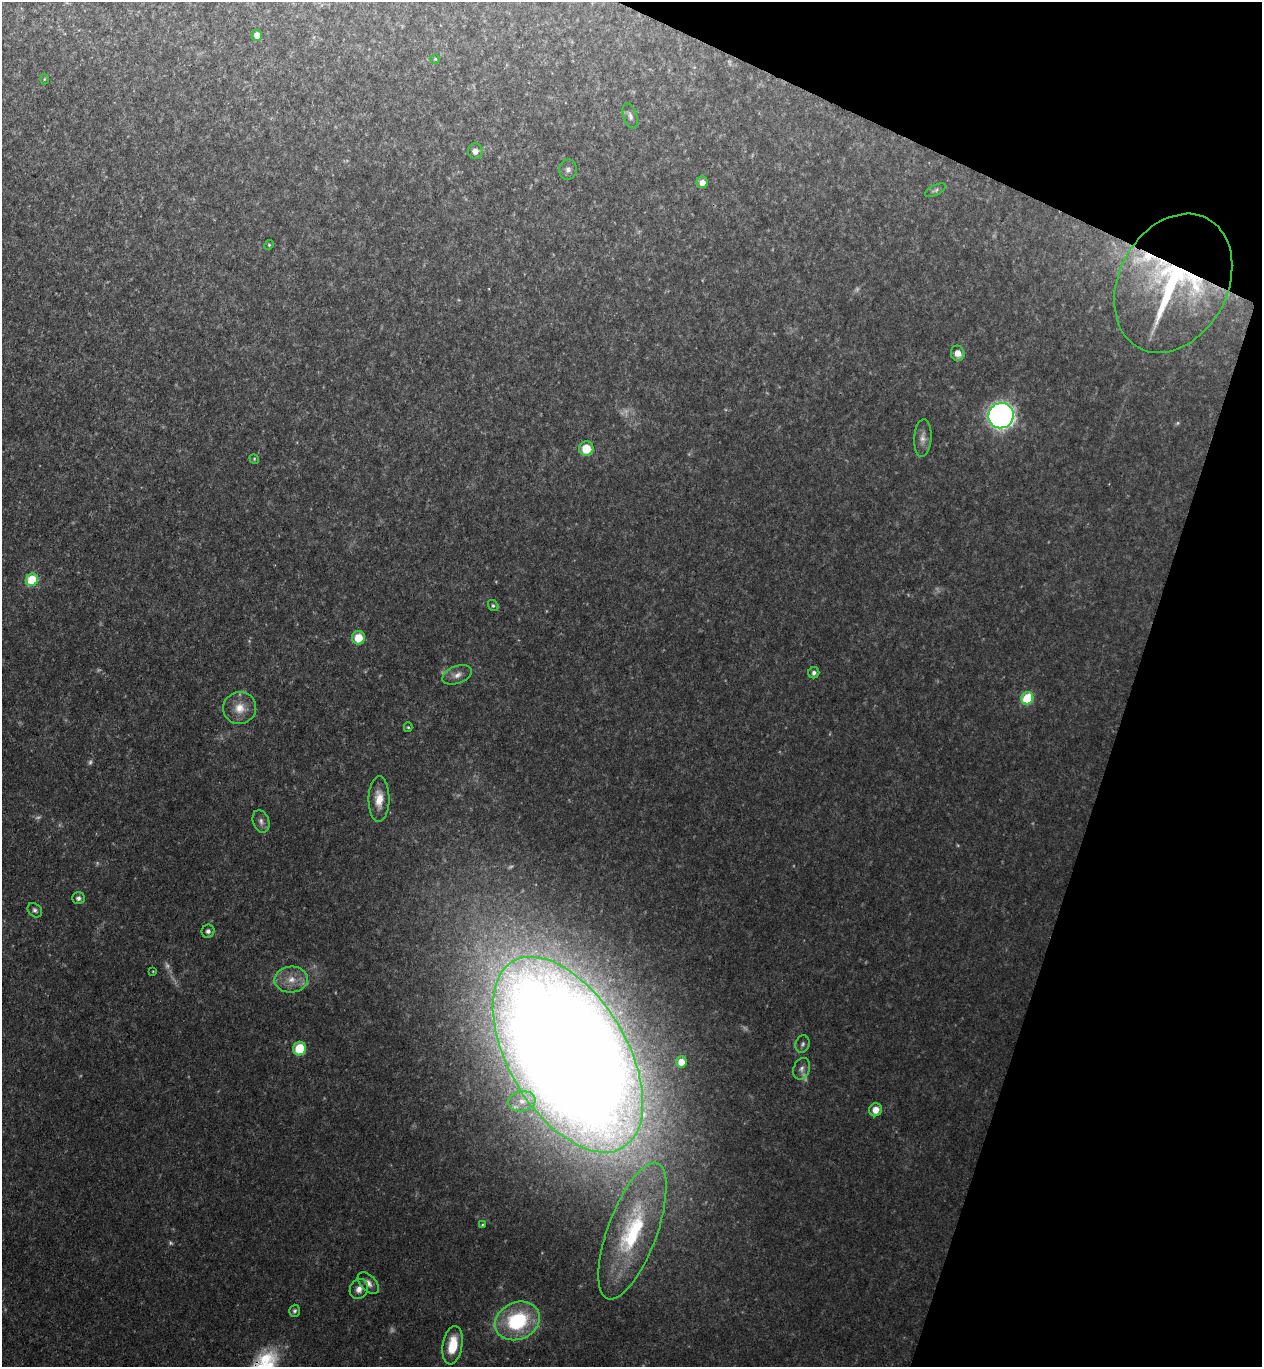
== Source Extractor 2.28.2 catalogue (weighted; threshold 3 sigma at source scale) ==
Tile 8 of 4 x 4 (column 4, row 2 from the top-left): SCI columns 3970-5229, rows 2753-4117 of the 5551 x 5506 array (HDU 1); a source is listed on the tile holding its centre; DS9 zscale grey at full resolution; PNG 1264 x 1369 px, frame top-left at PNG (2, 2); each listed source drawn as its Kron ellipse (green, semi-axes under 4 px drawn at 4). Shown black and unused: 17% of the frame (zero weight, under 3 of 4 exposures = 5% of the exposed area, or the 3 px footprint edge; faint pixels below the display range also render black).
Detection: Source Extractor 2.28.2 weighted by HDU 2 'WHT'; one run over the whole footprint, this tile lists its part. Background 0.106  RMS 0.0082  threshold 0.0369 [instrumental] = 3 sigma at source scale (4.5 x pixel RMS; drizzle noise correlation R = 1.50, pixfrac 1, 0.05/0.05 arcsec/px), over >= 5 px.
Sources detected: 63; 18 too faint to see at this stretch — neither listed nor drawn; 1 inside a brighter listed object's ellipse — not listed separately; the other 44 listed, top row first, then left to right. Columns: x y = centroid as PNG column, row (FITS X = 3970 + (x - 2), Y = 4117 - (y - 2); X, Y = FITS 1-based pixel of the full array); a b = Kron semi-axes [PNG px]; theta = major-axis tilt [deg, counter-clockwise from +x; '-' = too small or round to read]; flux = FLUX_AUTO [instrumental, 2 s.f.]
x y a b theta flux
257 35 5 5 - 5.2
435 59 4 4 - 0.86
44 79 5 3 - 0.76
630 116 13 6 -71 3.4
475 151 7 7 - 5
568 170 10 9 - 3.4
702 182 6 5 - 6.2
935 190 11 5 26 2
269 245 5 4 - 1
1173 283 73 54 62 190
958 353 8 6 -74 8.2
1001 416 13 12 - 420
923 438 18 8 86 6
586 449 7 7 - 19
254 459 5 4 - 0.99
32 580 6 6 - 34
493 606 6 5 - 1.5
358 638 7 6 - 19
814 673 5 5 - 2.4
457 675 15 8 21 5.9
1027 698 6 6 - 52
240 708 16 16 - 13
408 727 5 4 - 1.1
379 799 23 10 89 14
261 821 11 8 -71 4.2
78 898 6 6 - 2.8
35 910 8 6 -45 2.3
208 931 6 6 - 2.8
153 971 3 3 - 0.63
291 979 17 13 2 13
802 1044 9 7 73 2.5
300 1049 7 6 - 31
568 1055 108 59 -59 4100
681 1062 5 5 - 10
802 1069 11 8 70 3.8
522 1101 13 10 8 9.9
876 1110 6 6 - 9
482 1225 4 3 - 0.88
632 1231 72 24 70 110
368 1283 13 7 -45 5.1
359 1289 10 8 57 5.9
295 1311 6 5 - 1.8
517 1321 23 18 26 73
453 1345 19 9 80 25
Overlapping masked pixels (flux is a lower limit): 2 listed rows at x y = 1173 283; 368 1283